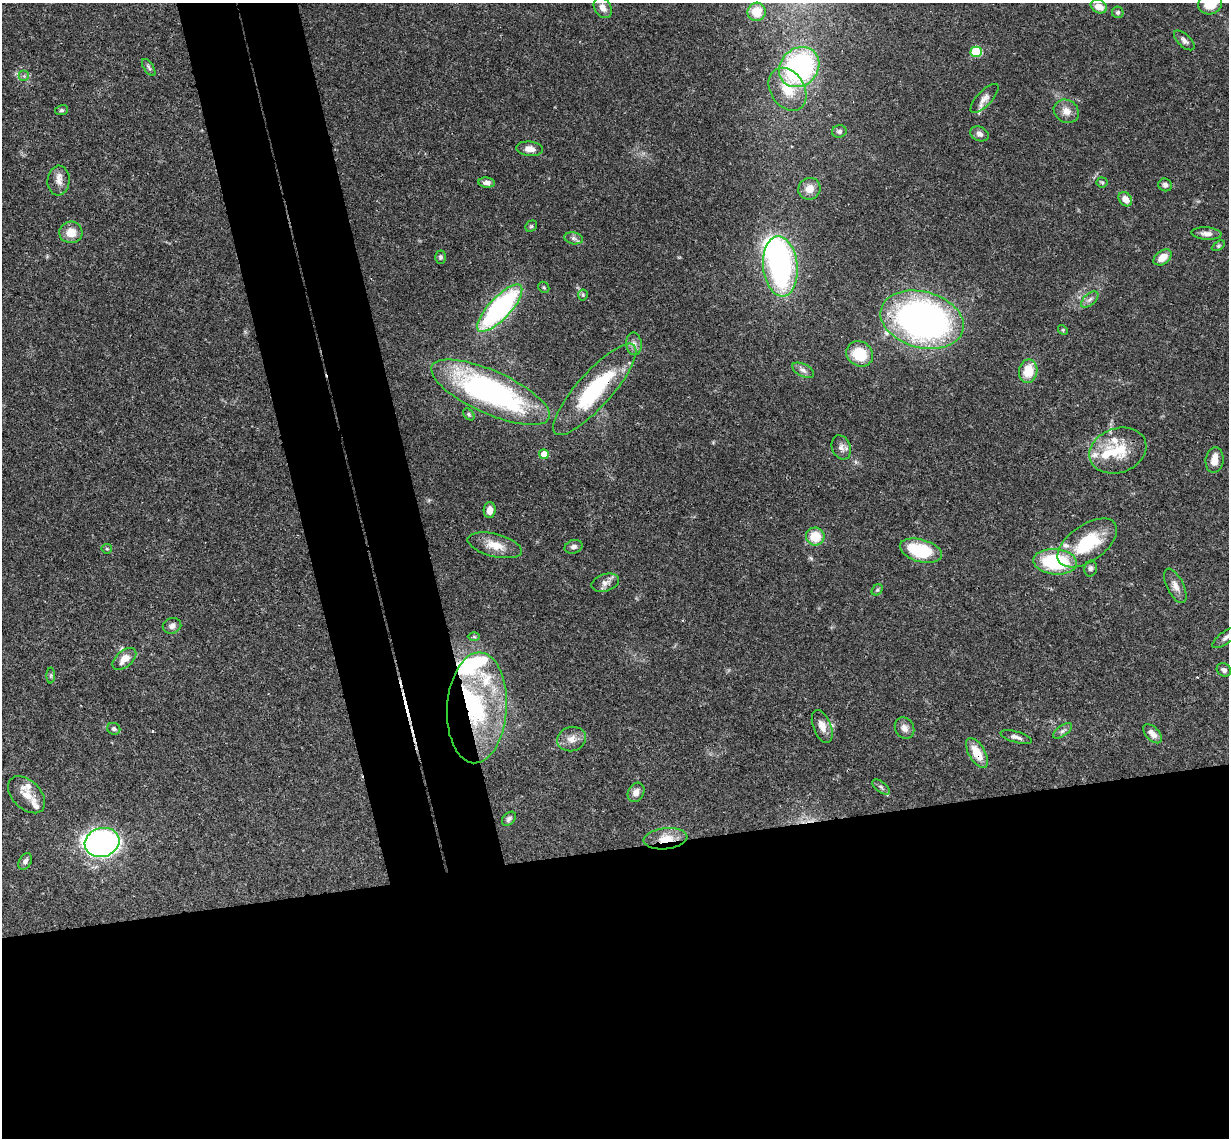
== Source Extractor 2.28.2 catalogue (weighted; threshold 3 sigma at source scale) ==
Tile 15 of 4 x 4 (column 3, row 4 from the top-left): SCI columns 2515-3741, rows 266-1401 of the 5026 x 4964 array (HDU 1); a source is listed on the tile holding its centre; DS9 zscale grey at full resolution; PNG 1231 x 1140 px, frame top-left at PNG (2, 3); each listed source drawn as its Kron ellipse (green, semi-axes under 4 px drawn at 4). Shown black and unused: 33% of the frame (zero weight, under 3 of 4 exposures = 6% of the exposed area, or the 3 px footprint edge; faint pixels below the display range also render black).
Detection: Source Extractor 2.28.2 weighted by HDU 2 'WHT'; one run over the whole footprint, this tile lists its part. Background 0.0422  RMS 0.0029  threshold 0.0129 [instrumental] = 3 sigma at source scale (4.5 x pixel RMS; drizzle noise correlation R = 1.50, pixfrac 1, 0.05/0.05 arcsec/px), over >= 5 px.
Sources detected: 96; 3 inside a brighter object's white glare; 1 cosmic-ray / hot-pixel residue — neither listed nor drawn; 10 inside a brighter listed object's ellipse — not listed separately; the other 82 listed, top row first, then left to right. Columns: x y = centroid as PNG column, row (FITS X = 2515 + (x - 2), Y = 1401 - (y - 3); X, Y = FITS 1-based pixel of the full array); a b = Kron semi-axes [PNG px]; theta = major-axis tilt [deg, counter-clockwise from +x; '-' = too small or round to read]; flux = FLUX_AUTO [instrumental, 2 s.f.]
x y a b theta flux
1210 3 12 10 29 6.8
1099 7 8 6 -25 3.2
603 8 11 8 -58 2.1
757 12 9 9 - 4.6
1118 12 6 5 - 0.64
1184 40 13 6 -42 1.1
976 52 5 5 - 19
149 67 10 4 -55 0.74
799 67 21 18 44 54
24 76 5 5 - 0.59
788 89 23 17 -58 7.3
984 98 18 7 46 1.8
62 110 7 5 13 0.53
1066 111 13 11 -30 2.5
839 131 7 6 - 0.72
979 134 10 7 -23 1.2
530 149 13 7 -6 2.2
59 181 15 11 86 2.3
1102 182 5 5 - 0.41
487 183 8 5 -7 1.3
1165 185 7 6 - 0.92
809 189 11 10 - 2.9
1125 199 8 6 -50 2.5
531 226 6 5 - 0.51
71 232 11 11 - 3.7
1206 234 15 6 -4 1.5
574 238 9 6 -11 0.88
1218 246 7 4 32 0.49
440 257 6 5 - 0.56
1163 257 10 6 36 3.2
780 266 30 17 -84 53
544 287 6 5 - 0.43
583 295 5 5 - 0.42
1090 300 10 5 42 1.1
500 308 30 11 47 53
922 320 42 28 -15 120
1063 330 5 4 - 0.37
634 344 11 7 -84 1.5
860 354 14 12 -33 8.8
803 370 12 6 -26 1.2
1028 371 12 9 80 6.7
595 389 59 17 48 29
490 392 64 21 -24 74
469 414 7 4 -50 0.48
841 447 12 9 -68 1.6
1118 451 29 22 19 11
544 454 5 5 - 3.5
1215 460 13 9 82 2.8
490 510 8 6 87 2.2
815 537 9 9 - 6.4
1087 543 34 18 35 15
495 545 28 11 -14 4.8
574 547 9 6 16 1
107 549 5 5 - 0.38
921 551 22 11 -15 15
1055 562 22 12 -5 21
1091 568 8 6 77 1
605 583 14 8 17 1.7
1175 586 19 8 -64 2.1
877 590 6 5 - 0.51
172 626 9 7 17 1.2
474 637 6 4 -1 0.43
1227 637 17 6 35 1.5
124 659 14 8 40 3.5
1224 670 7 6 - 0.92
51 675 8 4 90 0.43
477 708 55 30 86 36
822 726 17 9 -68 2.8
905 728 11 9 -61 1.9
114 729 6 6 - 0.86
1063 731 11 5 36 0.95
1152 734 12 6 -45 1.8
1016 737 16 5 -16 1.2
572 739 14 12 17 2.7
977 753 17 8 -59 5.3
881 787 10 5 -39 0.77
636 792 10 8 62 1.7
26 795 22 14 -45 4.3
509 819 8 5 45 0.79
666 839 22 10 6 5.1
102 842 18 14 15 130
25 861 9 6 58 1
Overlapping masked pixels (flux is a lower limit): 5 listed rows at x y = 922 320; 595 389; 477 708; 977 753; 666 839
Isophote crosses this tile's border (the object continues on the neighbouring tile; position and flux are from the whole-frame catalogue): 2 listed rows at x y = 1210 3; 1227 637